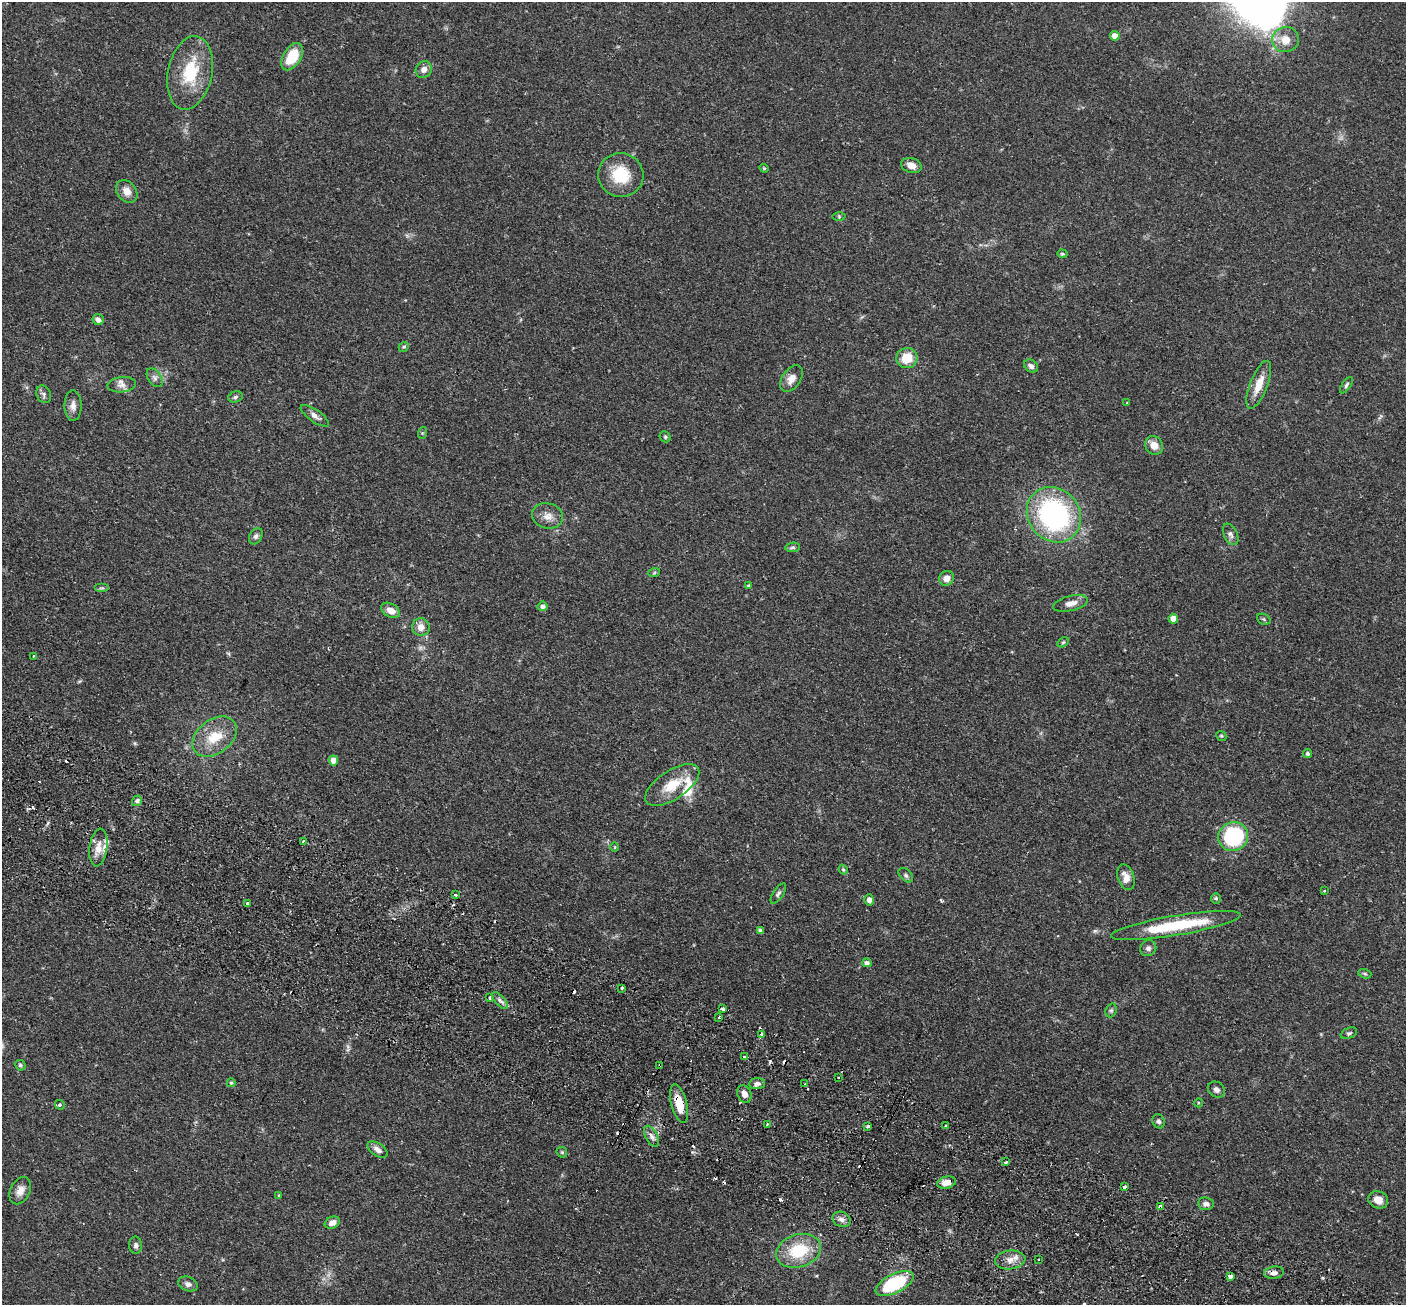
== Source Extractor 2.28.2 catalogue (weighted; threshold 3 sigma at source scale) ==
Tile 6 of 4 x 4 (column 2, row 2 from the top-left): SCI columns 1432-2835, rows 2936-4238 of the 5673 x 5737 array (HDU 1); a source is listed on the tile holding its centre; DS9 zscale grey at full resolution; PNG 1408 x 1307 px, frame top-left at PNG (2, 2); each listed source drawn as its Kron ellipse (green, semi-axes under 4 px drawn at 4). Shown black and unused: <1% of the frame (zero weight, under 2 of 3 exposures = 3% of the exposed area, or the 3 px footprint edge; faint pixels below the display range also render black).
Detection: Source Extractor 2.28.2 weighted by HDU 2 'WHT'; one run over the whole footprint, this tile lists its part. Background 0.0783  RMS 0.0051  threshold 0.0229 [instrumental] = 3 sigma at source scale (4.5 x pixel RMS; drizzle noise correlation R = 1.50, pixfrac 1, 0.05/0.05 arcsec/px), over >= 5 px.
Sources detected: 142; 1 too faint to see at this stretch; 1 inside a brighter object's white glare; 20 cosmic-ray / hot-pixel residue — neither listed nor drawn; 6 inside a brighter listed object's ellipse — not listed separately; the other 114 listed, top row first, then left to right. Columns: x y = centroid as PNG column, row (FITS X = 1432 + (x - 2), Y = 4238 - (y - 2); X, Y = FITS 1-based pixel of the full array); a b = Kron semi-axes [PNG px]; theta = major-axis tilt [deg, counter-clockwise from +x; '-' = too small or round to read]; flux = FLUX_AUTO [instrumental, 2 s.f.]
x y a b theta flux
1115 36 5 4 - 4
1285 40 13 12 - 6.5
292 57 15 9 59 16
424 70 9 7 47 2.9
190 73 37 22 78 23
911 165 10 7 -16 3.8
764 168 4 4 - 0.57
621 175 23 22 - 17
127 191 12 9 -51 4.3
839 216 6 4 -1 0.62
1062 254 5 4 - 0.62
98 320 6 5 - 2.4
404 347 5 4 - 0.69
907 358 10 10 - 9.8
1031 366 7 5 -35 1.9
155 378 10 6 -55 1.7
791 379 15 9 56 4.2
122 385 14 7 6 2.7
1259 385 25 8 69 7.7
1346 385 9 4 57 1
44 394 9 7 -69 1.5
235 397 7 5 18 1.1
1127 403 4 3 - 0.39
73 406 15 8 -89 3.1
315 416 17 6 -35 2.6
422 433 6 4 72 0.57
665 437 6 5 - 0.75
1154 445 10 8 -61 4.8
1054 515 29 25 -50 90
548 516 16 12 -15 4.7
1231 534 11 6 -65 1.9
256 536 9 6 60 1.4
793 547 7 4 5 0.97
654 573 6 4 19 0.67
946 578 8 7 - 3.5
748 585 4 3 - 0.54
102 588 7 4 0 0.89
1071 603 18 7 14 3.9
543 606 5 5 - 1.8
391 610 10 6 -30 4.2
1173 619 5 5 - 6.1
1264 619 7 5 -21 0.76
421 627 9 8 - 4.2
1063 642 6 4 30 0.69
33 656 2 2 - 0.5
1221 736 5 4 - 0.61
215 737 25 17 38 13
1308 753 4 4 - 0.95
333 760 5 4 - 4.7
672 785 31 14 33 13
137 801 5 4 - 1
1233 837 15 14 - 46
303 841 3 3 - 0.7
615 847 5 3 - 0.44
98 848 19 9 82 5.8
843 869 5 4 - 0.81
906 875 8 5 -46 1.2
1126 877 13 8 -71 4.4
1324 891 3 3 - 0.42
778 893 12 5 57 1.4
455 895 3 3 - 0.96
1216 898 5 4 - 0.76
869 900 5 5 - 2.2
247 903 3 3 - 1.7
1176 925 65 10 9 31
760 931 4 4 - 1.6
1148 948 8 7 - 1.8
867 963 4 4 - 1.7
1365 974 7 4 -17 0.71
622 988 3 3 - 1.8
489 998 3 3 - 1.3
500 1000 10 4 -48 1.6
723 1009 3 3 - 8.4
1111 1010 7 5 68 0.91
719 1017 3 2 - 1
1349 1033 8 5 22 1.1
761 1035 3 3 - 2
744 1057 3 3 - 1.3
20 1065 5 5 - 0.97
660 1065 3 3 - 0.71
838 1077 3 2 - 0.68
231 1083 4 4 - 0.7
757 1084 8 5 5 1.6
805 1084 3 2 - 1
1216 1090 9 7 -34 1.8
744 1094 9 7 -64 2.8
1198 1103 4 3 - 0.49
679 1104 20 7 -75 11
60 1105 5 4 - 1
1159 1121 7 6 - 1.2
767 1124 3 2 - 0.54
945 1125 3 3 - 0.89
868 1126 4 3 - 0.99
652 1136 11 6 -60 2.1
377 1150 11 6 -33 2.4
562 1152 6 5 - 0.67
1006 1162 3 3 - 1
946 1183 9 6 12 4.8
1124 1187 3 3 - 4.4
20 1191 14 9 64 3.7
279 1195 4 3 - 0.37
1378 1200 10 8 -21 4.2
1206 1204 8 6 -6 2
1161 1206 4 3 - 3.8
841 1219 9 7 -25 2.2
332 1223 8 5 25 3.2
136 1245 9 6 -87 1.4
798 1251 23 16 17 20
1039 1259 3 3 - 1.7
1010 1260 15 9 7 3.6
1274 1273 10 6 6 2.1
1230 1276 3 3 - 14
188 1284 10 7 -21 2.1
894 1284 20 9 26 35
Overlapping masked pixels (flux is a lower limit): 4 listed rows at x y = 660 1065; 679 1104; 1161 1206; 1274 1273